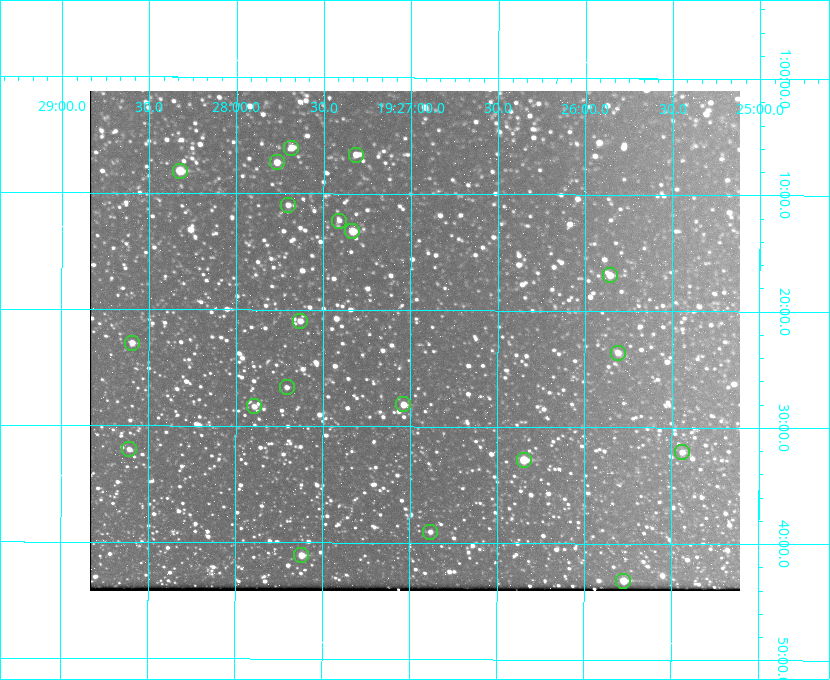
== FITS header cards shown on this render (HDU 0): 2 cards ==
NAXIS1  =                  650 / Width of table row in bytes
NAXIS2  =                  500 / Number of rows in table

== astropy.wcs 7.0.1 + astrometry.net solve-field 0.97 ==
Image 650 x 500 px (HDU 0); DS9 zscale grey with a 90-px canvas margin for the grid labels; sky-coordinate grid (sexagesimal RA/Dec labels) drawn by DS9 from the SOLVED WCS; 20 Tycho-2 reference stars matched to detected sources circled (green)
Header WCS: none
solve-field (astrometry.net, Tycho-2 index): SOLVED blind (the file carries no WCS)
Solved WCS: RA---TAN-SIP/DEC--TAN-SIP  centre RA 19:26:59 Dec +01:23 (291.74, +1.38 deg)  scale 5.16 arcsec/px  FOV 55.9' x 43.0'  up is +180 deg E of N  parity flipped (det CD > 0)
(file carries no celestial WCS; the grid is the blind solution)
Tycho-2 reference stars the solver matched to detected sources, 20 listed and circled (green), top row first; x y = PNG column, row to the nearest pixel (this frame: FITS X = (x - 90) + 1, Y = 500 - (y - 91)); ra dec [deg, ICRS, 3 dp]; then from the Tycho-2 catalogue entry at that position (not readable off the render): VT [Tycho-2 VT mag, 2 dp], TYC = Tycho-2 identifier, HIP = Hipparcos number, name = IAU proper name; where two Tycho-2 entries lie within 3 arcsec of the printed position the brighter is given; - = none
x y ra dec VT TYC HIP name
291 148 291.921 +1.101 10.89 465-1942-1 - -
356 155 291.829 +1.111 10.78 465-2030-1 - -
277 162 291.942 +1.122 10.76 465-1161-1 - -
180 171 292.081 +1.135 10.24 465-979-1 - -
288 205 291.926 +1.184 11.49 465-1994-1 - -
339 221 291.853 +1.206 11.17 465-1444-1 - -
352 231 291.833 +1.221 9.77 465-1968-1 - -
610 275 291.465 +1.282 11.06 465-140-1 - -
300 321 291.908 +1.350 10.94 465-1840-1 - -
132 343 292.148 +1.381 10.77 465-611-1 - -
618 353 291.453 +1.393 11.17 465-261-1 - -
287 387 291.927 +1.444 11.17 465-873-1 - -
403 404 291.759 +1.468 10.00 465-530-1 - -
254 406 291.973 +1.472 10.69 465-577-1 - -
129 449 292.152 +1.534 10.91 465-857-1 - -
682 452 291.360 +1.535 11.71 465-397-1 - -
524 460 291.587 +1.547 9.51 465-596-1 - -
430 532 291.720 +1.651 11.47 465-675-1 - -
301 555 291.905 +1.685 9.70 465-808-1 - -
623 581 291.444 +1.720 9.41 465-672-1 - -